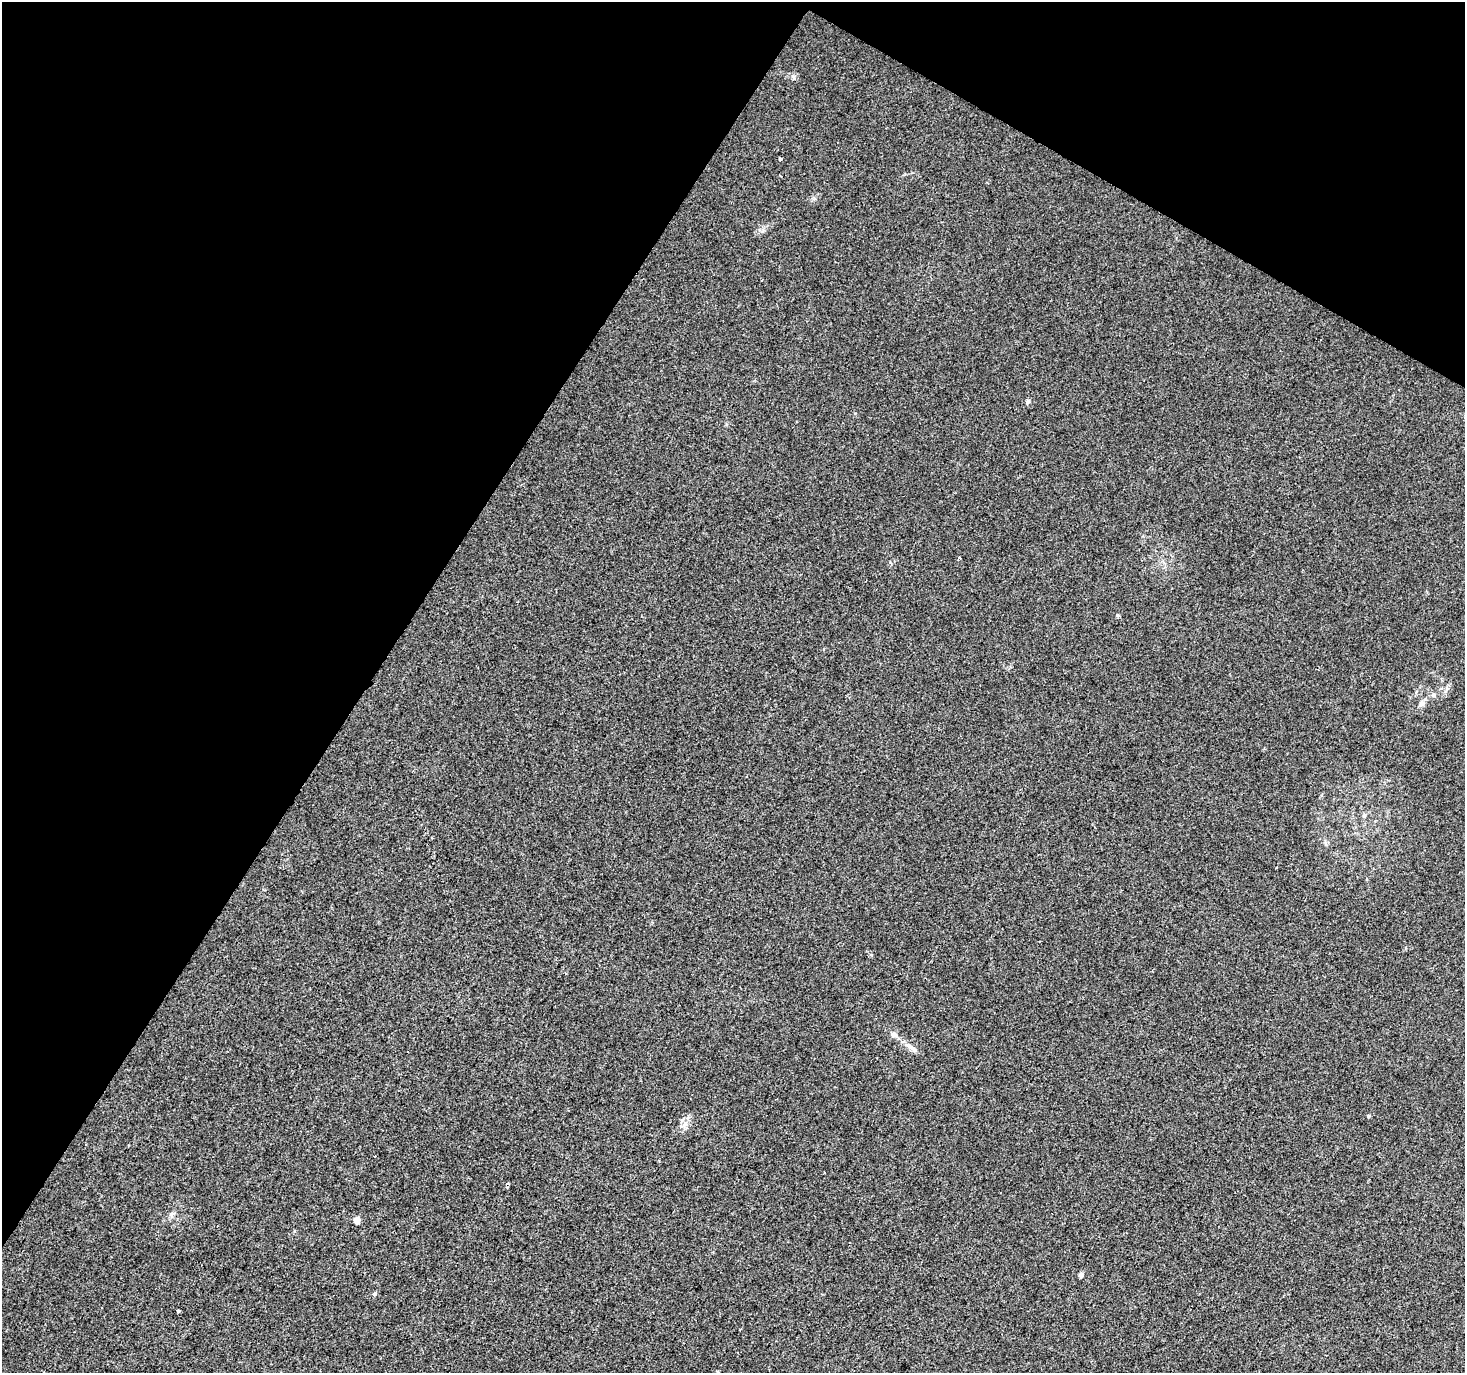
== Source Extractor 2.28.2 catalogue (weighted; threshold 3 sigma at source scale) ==
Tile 2 of 4 x 4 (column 2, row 1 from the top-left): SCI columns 1470-2932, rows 4373-5743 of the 5859 x 5934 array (HDU 1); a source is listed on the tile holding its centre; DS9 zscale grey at full resolution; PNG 1467 x 1375 px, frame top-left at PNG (2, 2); no overlay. Shown black and unused: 32% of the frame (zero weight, under 2 of 3 exposures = <1% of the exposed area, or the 3 px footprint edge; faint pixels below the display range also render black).
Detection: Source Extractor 2.28.2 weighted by HDU 2 'WHT'; one run over the whole footprint, this tile lists its part. Background 0.00727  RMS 0.0046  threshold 0.0209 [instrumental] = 3 sigma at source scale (4.5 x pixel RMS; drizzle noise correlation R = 1.50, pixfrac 1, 0.0396/0.0396 arcsec/px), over >= 5 px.
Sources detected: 18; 1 cosmic-ray / hot-pixel residue — not listed; the other 17 listed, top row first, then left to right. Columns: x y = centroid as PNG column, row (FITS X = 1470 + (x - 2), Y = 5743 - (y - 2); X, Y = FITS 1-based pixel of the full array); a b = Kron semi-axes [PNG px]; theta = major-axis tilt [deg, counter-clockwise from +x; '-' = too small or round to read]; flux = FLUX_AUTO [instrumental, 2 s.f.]
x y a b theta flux
780 159 4 3 - 1.3
1028 401 6 5 - 0.89
959 557 3 3 - 0.57
1117 615 5 5 - 0.54
1422 703 8 6 15 1.4
1364 816 7 4 90 0.75
1276 868 3 2 - 0.33
893 1034 11 6 -28 1.8
914 1049 10 5 -36 1.5
1368 1116 5 4 - 0.57
507 1183 4 3 - 1.1
171 1214 8 5 45 1.1
357 1220 5 4 - 5.5
1081 1275 5 4 - 1.9
374 1294 5 5 - 0.88
178 1311 3 3 - 4.1
718 1372 3 3 - 0.46
Isophote crosses this tile's border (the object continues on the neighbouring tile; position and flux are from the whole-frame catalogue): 1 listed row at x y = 718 1372
Unlisted compact peaks at least as high as the median listed source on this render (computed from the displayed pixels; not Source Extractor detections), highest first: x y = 794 77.